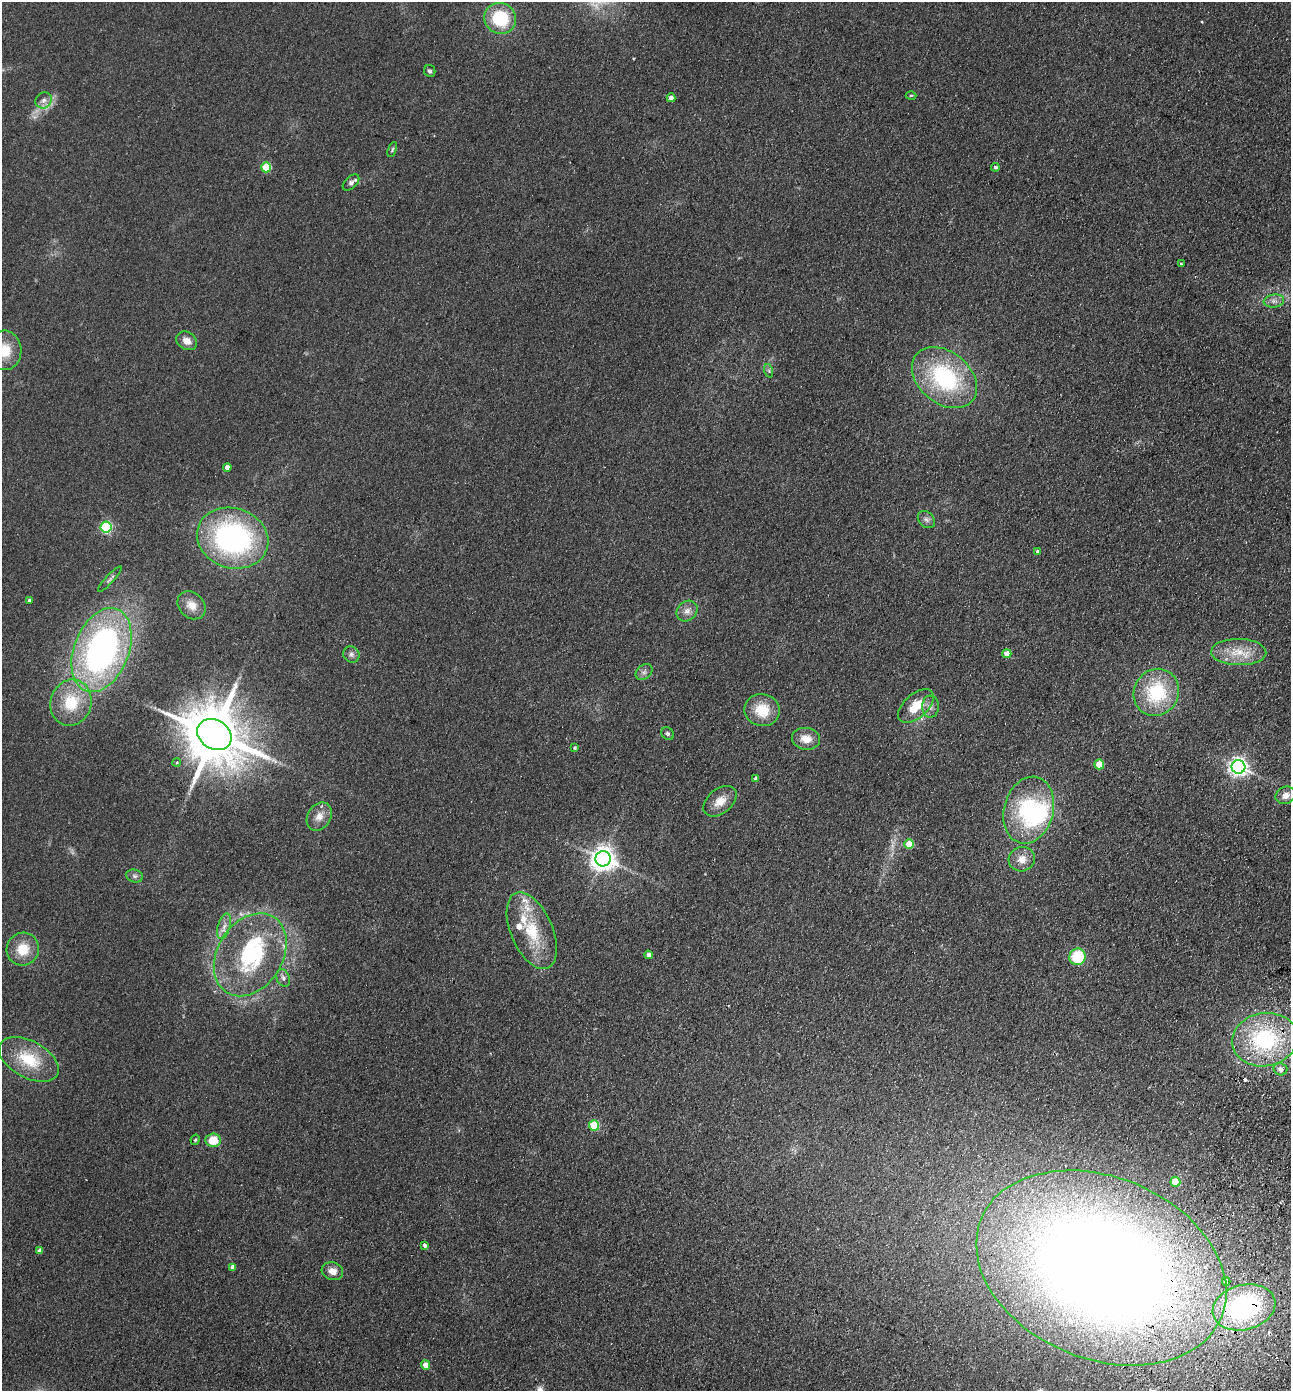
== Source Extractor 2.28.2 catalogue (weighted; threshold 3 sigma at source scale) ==
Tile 6 of 4 x 4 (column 2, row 2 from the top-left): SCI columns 1615-2903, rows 2806-4194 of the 5675 x 5610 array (HDU 1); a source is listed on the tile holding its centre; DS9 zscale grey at full resolution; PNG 1293 x 1393 px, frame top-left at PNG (2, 2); each listed source drawn as its Kron ellipse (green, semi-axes under 4 px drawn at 4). Shown black and unused: <1% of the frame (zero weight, under 2 of 3 exposures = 3% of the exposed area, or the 3 px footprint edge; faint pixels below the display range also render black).
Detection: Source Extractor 2.28.2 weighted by HDU 2 'WHT'; one run over the whole footprint, this tile lists its part. Background 0.132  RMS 0.011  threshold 0.0513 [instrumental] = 3 sigma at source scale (4.5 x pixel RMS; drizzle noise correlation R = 1.50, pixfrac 1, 0.05/0.05 arcsec/px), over >= 5 px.
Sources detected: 83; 1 too faint to see at this stretch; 1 inside a brighter object's white glare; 2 cosmic-ray / hot-pixel residue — neither listed nor drawn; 7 inside a brighter listed object's ellipse — not listed separately; the other 72 listed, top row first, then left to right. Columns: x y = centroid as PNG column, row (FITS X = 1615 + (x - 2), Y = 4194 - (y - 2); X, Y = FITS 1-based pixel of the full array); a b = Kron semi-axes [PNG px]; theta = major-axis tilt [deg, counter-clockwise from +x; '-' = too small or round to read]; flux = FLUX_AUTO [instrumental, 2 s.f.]
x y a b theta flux
500 18 16 15 - 58
430 71 6 5 - 2.4
911 95 5 3 - 1.1
671 98 4 4 - 6.2
44 100 9 7 43 5.2
392 150 8 4 69 1.7
266 167 5 5 - 44
995 167 4 4 - 2.1
351 183 10 6 43 3.5
1181 264 3 3 - 1.8
1274 301 10 6 8 5.1
187 341 11 8 -31 8.9
5 350 20 16 -87 27
769 371 7 4 -72 2
945 378 36 26 -39 130
227 467 4 4 - 7.3
926 519 10 7 -44 4.1
106 527 5 5 - 130
233 538 36 30 -17 240
1038 552 4 4 - 3.1
110 579 17 4 47 3.3
29 600 3 3 - 1.9
192 605 15 12 -42 12
687 611 11 9 44 7.1
101 650 44 27 69 380
1239 652 27 13 -1 27
1007 654 4 4 - 13
351 655 8 7 - 3.9
644 672 9 7 41 4
1156 692 24 22 57 72
71 703 23 20 72 46
916 706 21 12 42 26
931 707 11 8 89 6
762 710 18 16 -10 30
667 734 7 5 -46 2.3
214 735 18 14 -33 8400
806 739 14 11 -11 14
575 748 4 4 - 1.6
176 762 4 4 - 1.9
1099 764 5 5 - 24
1238 767 7 6 - 530
755 778 3 3 - 1.8
1286 795 10 8 25 7.8
720 801 19 12 39 15
1029 810 34 24 75 110
319 817 15 11 58 12
909 844 5 4 - 25
603 859 8 7 - 980
1022 859 13 12 - 12
135 876 8 6 -15 3.4
224 926 13 6 74 6.9
532 931 41 21 -67 55
23 949 16 16 - 25
250 955 44 32 57 130
648 955 4 4 - 4.5
1078 957 8 8 - 52
283 978 9 6 -70 4.4
1265 1040 33 26 11 120
29 1059 32 18 -28 47
1280 1069 7 6 - 6.5
594 1126 5 5 - 50
195 1140 5 4 - 1.6
213 1140 7 7 - 24
1175 1182 5 5 - 30
425 1245 4 3 - 14
40 1251 4 4 - 4.4
233 1267 4 4 - 4.6
1101 1268 130 91 -22 2000
332 1271 11 9 -17 9.6
1226 1281 4 3 - 1.7
1244 1307 32 22 15 190
425 1365 5 4 - 11
Overlapping masked pixels (flux is a lower limit): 2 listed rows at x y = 1101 1268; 1244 1307
Isophote crosses this tile's border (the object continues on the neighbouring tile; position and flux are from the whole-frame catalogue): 1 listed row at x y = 5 350